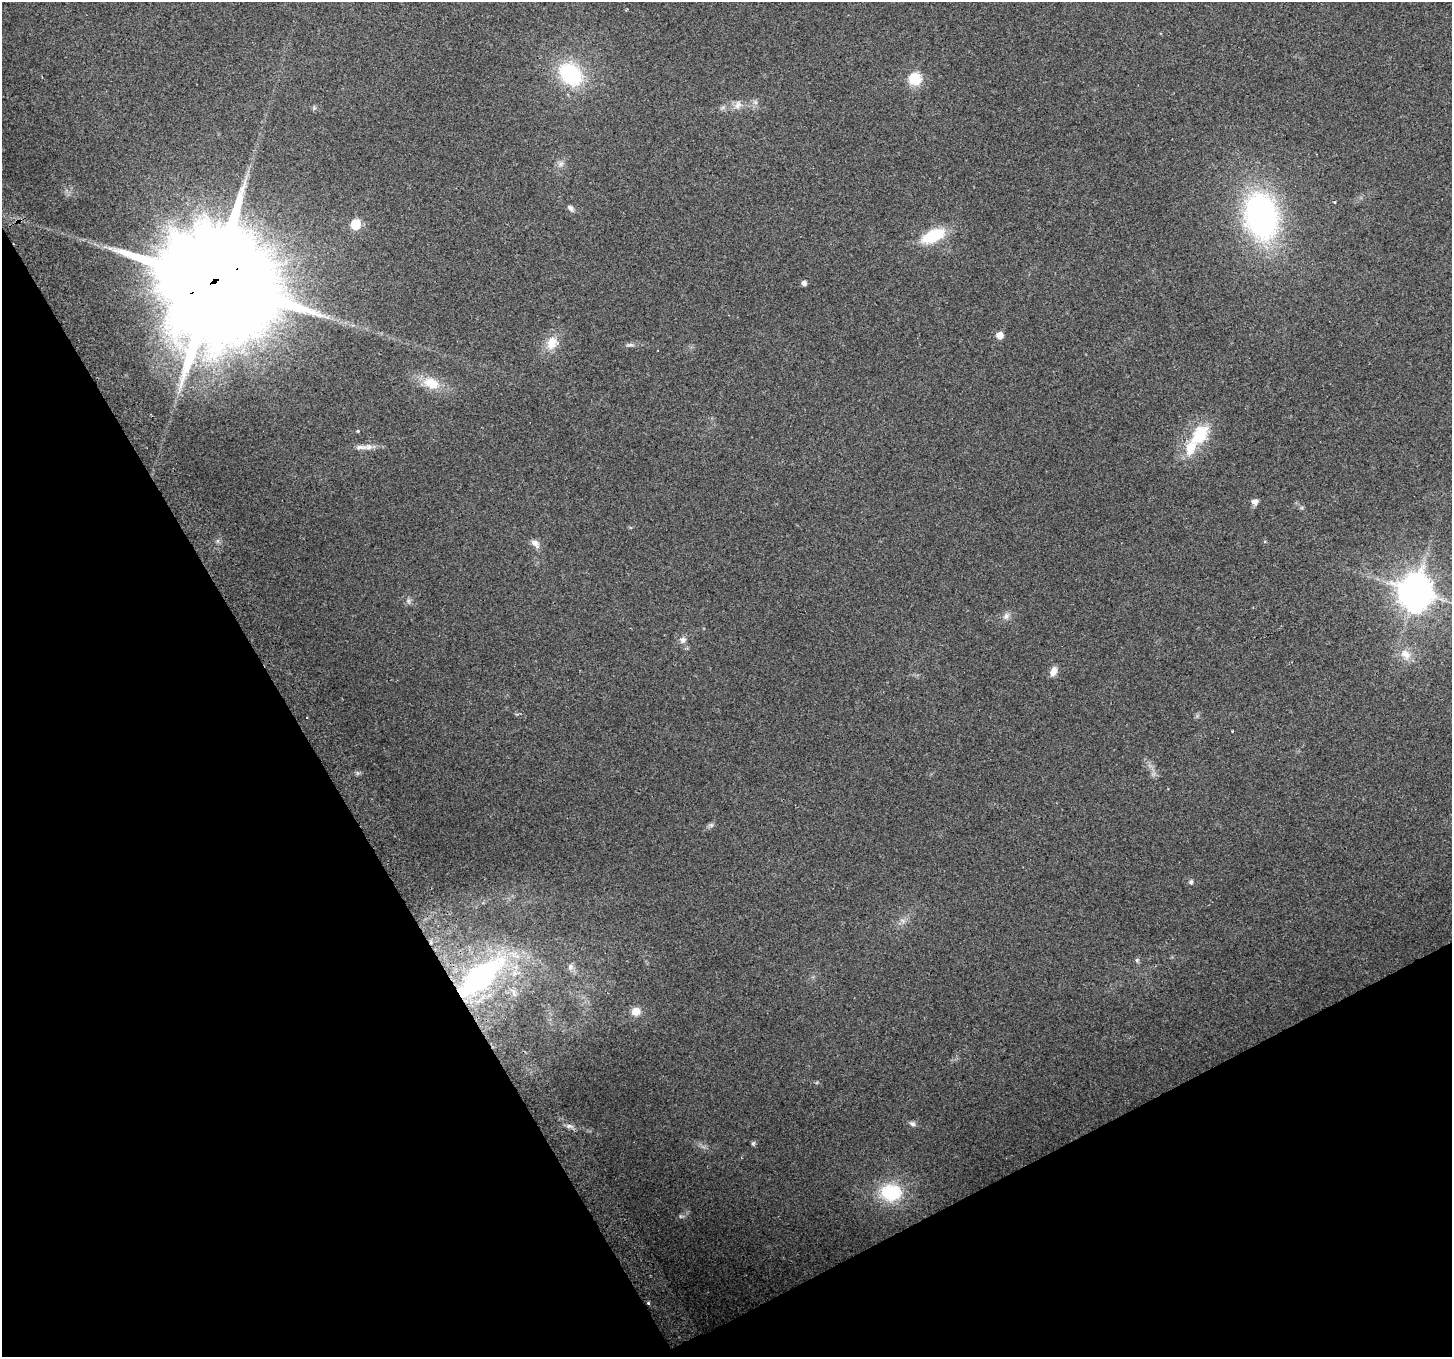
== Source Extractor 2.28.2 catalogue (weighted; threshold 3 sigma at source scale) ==
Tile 14 of 4 x 4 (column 2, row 4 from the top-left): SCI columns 1479-2928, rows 124-1478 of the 5862 x 5723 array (HDU 1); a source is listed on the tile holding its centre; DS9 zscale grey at full resolution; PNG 1454 x 1359 px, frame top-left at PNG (2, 2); no overlay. Shown black and unused: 28% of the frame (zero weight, under 2 of 3 exposures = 2% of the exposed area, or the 3 px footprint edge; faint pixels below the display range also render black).
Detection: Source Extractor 2.28.2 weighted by HDU 2 'WHT'; one run over the whole footprint, this tile lists its part. Background 0.138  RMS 0.013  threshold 0.0574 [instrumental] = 3 sigma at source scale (4.5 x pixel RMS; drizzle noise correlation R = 1.50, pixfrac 1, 0.0396/0.0396 arcsec/px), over >= 5 px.
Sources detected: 38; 1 too faint to see at this stretch — not listed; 1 inside a brighter listed object's ellipse — not listed separately; the other 36 listed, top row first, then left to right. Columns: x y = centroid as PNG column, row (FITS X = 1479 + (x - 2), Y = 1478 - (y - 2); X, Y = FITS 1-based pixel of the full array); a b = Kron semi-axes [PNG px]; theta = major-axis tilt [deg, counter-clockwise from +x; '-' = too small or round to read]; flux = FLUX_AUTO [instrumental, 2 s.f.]
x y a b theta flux
570 74 23 17 -45 110
914 79 7 6 - 120
738 105 13 9 50 8
561 164 8 6 46 4.1
1334 202 4 3 - 1.7
571 208 10 6 -49 3.9
1261 216 42 29 -78 330
355 224 6 6 - 66
933 236 26 12 24 52
214 281 39 29 25 44000
804 283 5 5 - 5.1
1000 335 5 5 - 14
552 343 17 12 75 19
630 345 12 3 5 3.1
431 383 20 13 -20 26
358 431 4 3 - 1.2
1200 435 33 19 55 50
361 447 21 6 0 8.5
1255 502 8 7 - 5.3
535 543 12 7 -43 7.2
1415 591 10 10 - 2900
1006 616 10 8 60 5.6
683 640 9 8 - 5.5
1406 654 15 11 -54 13
1053 671 12 8 63 6.9
1191 882 6 5 - 2.3
1137 960 5 4 - 1.9
570 967 9 8 - 5.4
481 977 57 23 40 220
514 992 15 5 -67 5.9
636 1011 11 10 - 13
912 1124 8 6 -32 3.4
569 1126 7 6 - 3.3
753 1143 6 5 - 2
891 1192 24 20 1 67
648 1303 4 4 - 1.5
Overlapping masked pixels (flux is a lower limit): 3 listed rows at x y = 214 281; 481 977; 648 1303
Unlisted compact peaks at least as high as the median listed source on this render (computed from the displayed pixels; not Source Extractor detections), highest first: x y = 357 773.